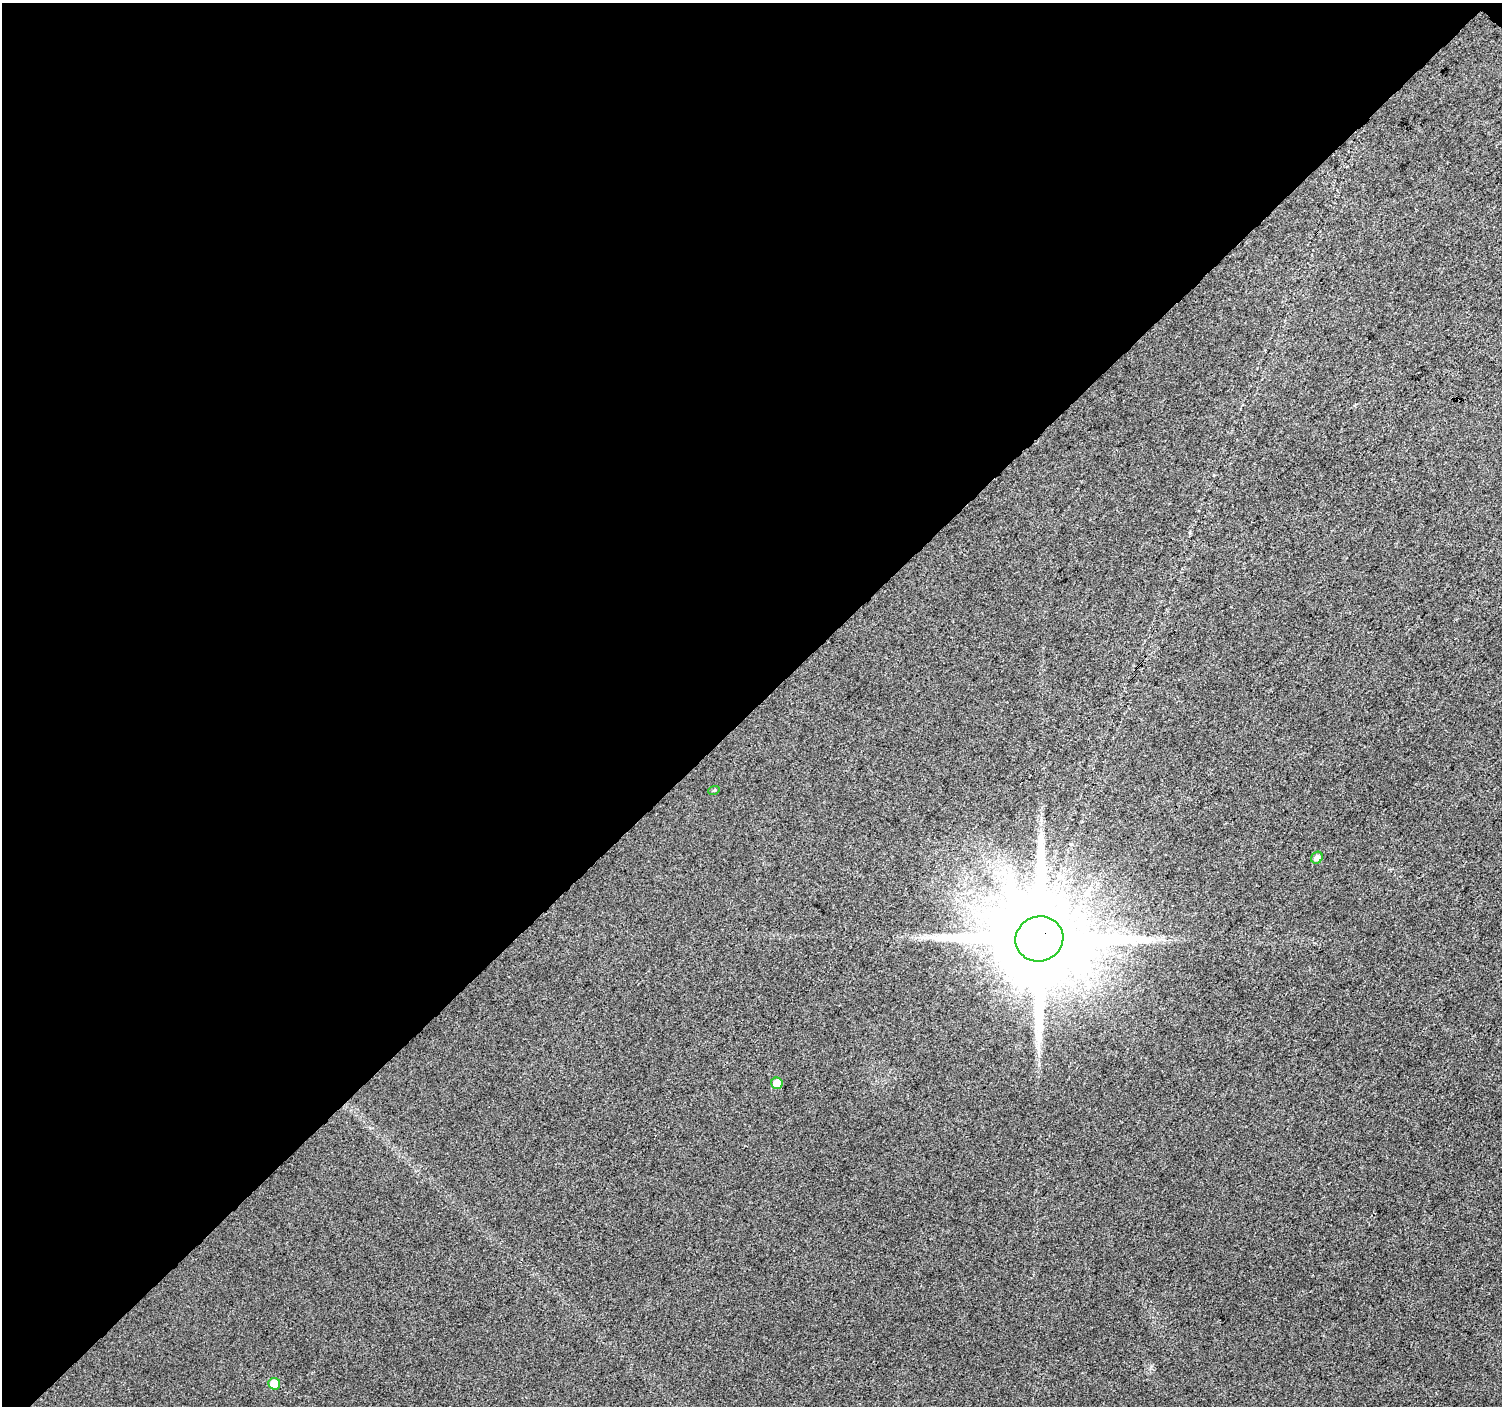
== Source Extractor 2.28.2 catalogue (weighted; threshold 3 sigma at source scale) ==
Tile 1 of 2 x 2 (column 1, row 1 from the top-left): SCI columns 1-1500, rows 1492-2895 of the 3002 x 3001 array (HDU 1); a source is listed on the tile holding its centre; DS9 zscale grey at full resolution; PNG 1504 x 1408 px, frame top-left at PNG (2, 3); each listed source drawn as its Kron ellipse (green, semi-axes under 4 px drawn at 4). Shown black and unused: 51% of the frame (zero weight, under 3 of 4 exposures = <1% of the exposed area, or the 3 px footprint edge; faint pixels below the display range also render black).
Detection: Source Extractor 2.28.2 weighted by HDU 2 'WHT'; one run over the whole footprint, this tile lists its part. Background 0.0349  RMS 0.011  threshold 0.0495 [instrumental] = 3 sigma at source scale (4.5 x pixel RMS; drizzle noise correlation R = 1.50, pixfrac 1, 0.0396/0.0396 arcsec/px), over >= 5 px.
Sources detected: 6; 1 long thin detection or spike segment (spike, bleed or trail) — neither listed nor drawn; the other 5 listed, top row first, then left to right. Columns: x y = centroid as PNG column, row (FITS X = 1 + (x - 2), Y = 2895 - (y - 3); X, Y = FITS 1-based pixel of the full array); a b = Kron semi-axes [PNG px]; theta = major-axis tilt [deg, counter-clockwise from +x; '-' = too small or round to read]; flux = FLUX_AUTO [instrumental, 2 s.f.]
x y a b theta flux
714 790 6 3 18 1.1
1317 858 6 5 - 4.9
1039 939 24 22 18 27000
777 1083 6 5 - 12
274 1384 6 5 - 17
Overlapping masked pixels (flux is a lower limit): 1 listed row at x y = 1039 939